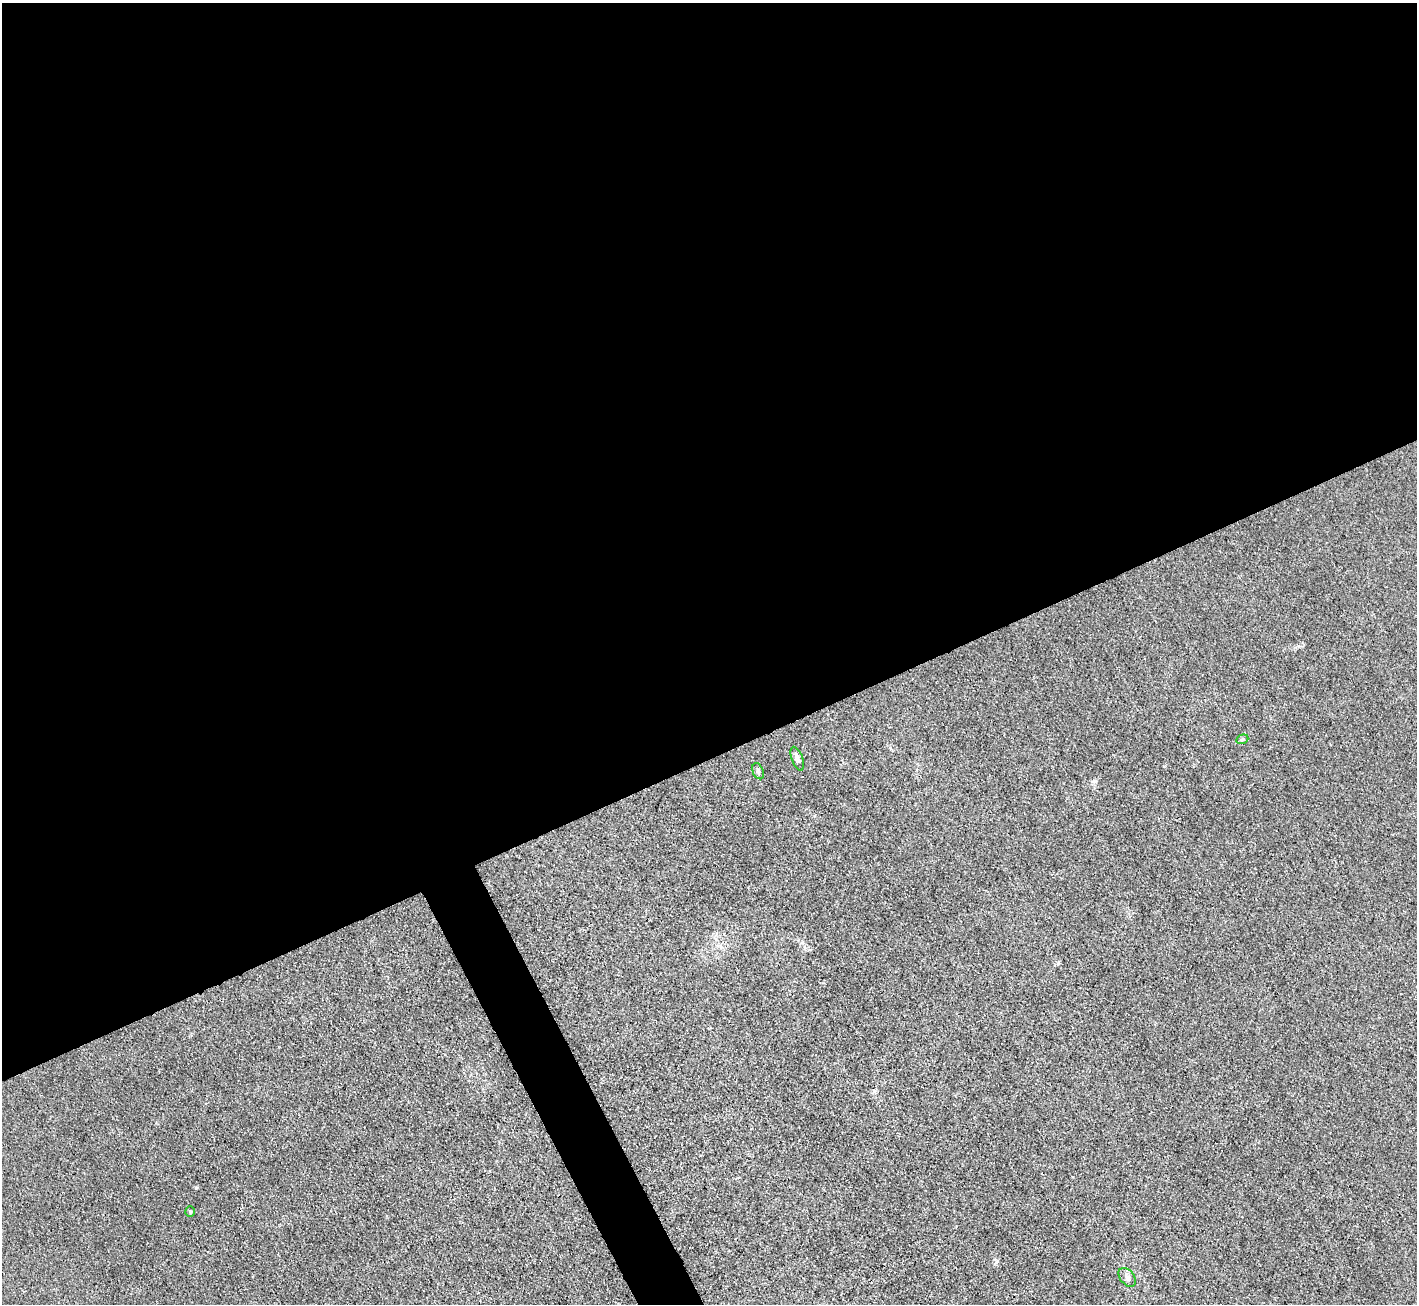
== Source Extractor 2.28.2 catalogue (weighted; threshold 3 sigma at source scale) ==
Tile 2 of 4 x 4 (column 2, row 1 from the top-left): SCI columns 1416-2830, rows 4197-5498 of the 5662 x 5651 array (HDU 1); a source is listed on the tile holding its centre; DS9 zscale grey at full resolution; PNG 1419 x 1306 px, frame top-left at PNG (2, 3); each listed source drawn as its Kron ellipse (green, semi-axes under 4 px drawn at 4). Shown black and unused: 60% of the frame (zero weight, under 3 of 4 exposures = <1% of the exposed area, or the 3 px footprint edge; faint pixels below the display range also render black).
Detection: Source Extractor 2.28.2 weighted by HDU 2 'WHT'; one run over the whole footprint, this tile lists its part. Background 0.0197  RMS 0.005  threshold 0.0225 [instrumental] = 3 sigma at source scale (4.5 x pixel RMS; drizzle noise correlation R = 1.50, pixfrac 1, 0.05/0.05 arcsec/px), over >= 5 px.
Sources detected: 5; all 5 listed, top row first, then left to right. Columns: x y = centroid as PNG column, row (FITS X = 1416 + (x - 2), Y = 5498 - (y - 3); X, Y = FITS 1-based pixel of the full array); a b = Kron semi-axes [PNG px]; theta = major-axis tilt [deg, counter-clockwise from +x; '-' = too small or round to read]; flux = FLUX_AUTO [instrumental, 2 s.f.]
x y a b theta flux
1242 739 6 4 21 0.72
797 759 12 5 -69 2.3
758 771 8 5 -70 1
190 1211 5 4 - 0.61
1127 1277 11 7 -51 1.9